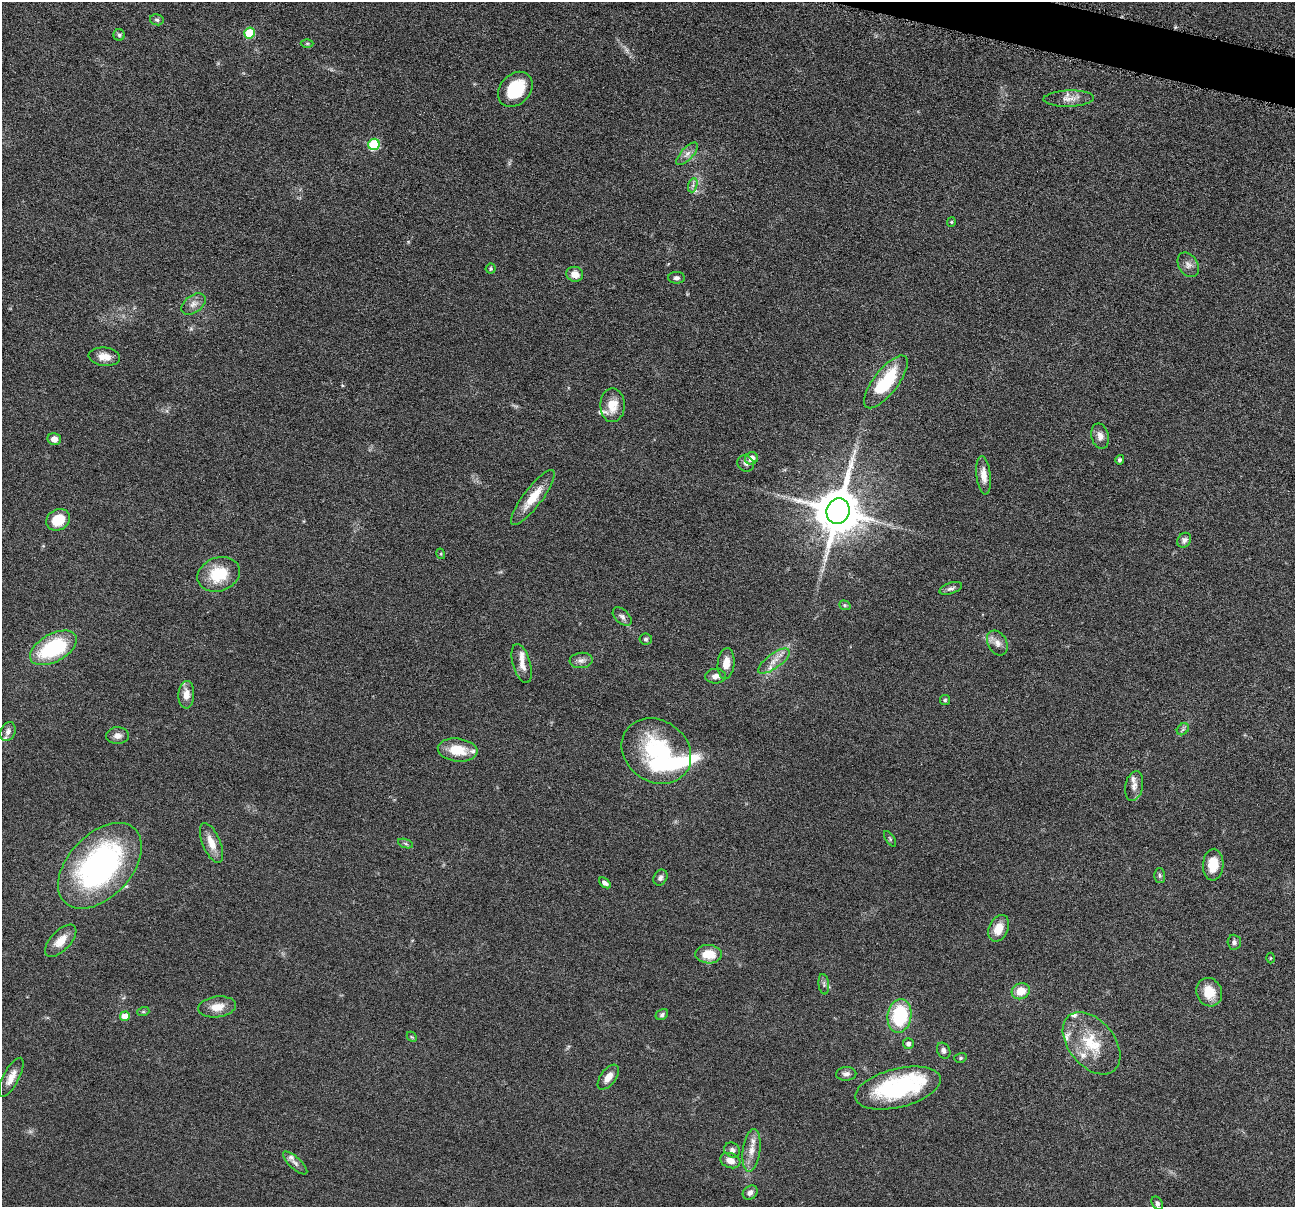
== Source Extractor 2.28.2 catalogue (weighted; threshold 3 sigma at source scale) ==
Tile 10 of 4 x 4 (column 2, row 3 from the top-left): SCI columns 1299-2591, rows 1457-2661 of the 5183 x 5197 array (HDU 1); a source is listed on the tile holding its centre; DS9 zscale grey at full resolution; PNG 1297 x 1209 px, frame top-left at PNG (2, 2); each listed source drawn as its Kron ellipse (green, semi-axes under 4 px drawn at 4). Shown black and unused: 1% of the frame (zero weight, under 4 of 8 exposures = <1% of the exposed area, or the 3 px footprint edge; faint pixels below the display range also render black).
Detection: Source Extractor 2.28.2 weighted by HDU 2 'WHT'; one run over the whole footprint, this tile lists its part. Background 0.0365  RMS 0.0036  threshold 0.0148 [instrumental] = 3 sigma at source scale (4.09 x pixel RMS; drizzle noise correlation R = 1.36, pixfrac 0.8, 0.05/0.05 arcsec/px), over >= 5 px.
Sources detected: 97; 1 inside a brighter object's white glare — neither listed nor drawn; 11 inside a brighter listed object's ellipse — not listed separately; the other 85 listed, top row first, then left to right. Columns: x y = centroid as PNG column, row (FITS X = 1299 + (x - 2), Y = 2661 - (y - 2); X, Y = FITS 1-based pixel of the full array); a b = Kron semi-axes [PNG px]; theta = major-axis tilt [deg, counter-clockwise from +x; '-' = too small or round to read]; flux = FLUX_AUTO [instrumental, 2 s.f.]
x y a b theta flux
157 20 7 5 -12 0.76
250 33 5 5 - 16
119 35 5 5 - 0.64
307 44 6 4 0 0.43
515 89 19 15 47 16
1069 99 25 8 2 3.2
374 144 6 5 - 28
687 154 14 6 47 1.8
693 185 7 4 72 0.81
951 222 5 4 - 0.36
1188 265 13 9 -56 2
491 269 5 5 - 0.55
575 274 8 7 - 3.3
677 278 8 5 -1 1
193 304 14 8 36 2.2
104 357 16 9 -6 3.7
886 382 32 12 52 19
612 405 17 12 -90 5.3
1100 436 13 8 -77 2.2
54 439 7 6 - 2.3
751 458 6 6 - 2.5
1120 460 5 4 - 0.81
746 463 8 7 - 1.2
984 475 19 7 -84 3.3
533 497 33 9 53 7.7
838 511 13 11 73 1600
58 520 12 10 31 7.9
1184 540 8 6 54 1.2
441 554 5 3 - 0.34
219 574 22 16 21 12
951 588 11 5 19 1
845 605 6 4 -21 0.53
622 617 11 6 -43 1.2
646 639 6 5 - 0.61
997 643 13 9 -61 2.3
53 648 25 14 29 29
581 660 11 7 5 1.6
774 661 19 7 36 3.4
522 663 20 9 -74 3.1
726 663 15 8 84 3.9
715 676 10 7 0 1.9
186 695 14 8 88 3.3
945 700 5 5 - 0.51
1183 729 7 5 45 0.71
8 731 10 7 64 1.5
117 736 11 8 2 1.8
458 750 20 11 -7 7.8
656 751 37 30 -35 31
1134 786 15 9 79 2.1
890 839 9 3 -57 0.52
211 843 21 9 -68 4.4
406 844 8 3 -19 0.58
1213 865 16 10 86 6.8
100 866 51 31 47 84
1160 875 7 5 -87 0.66
660 878 8 6 59 1.1
605 883 7 4 -42 1.5
999 928 14 9 64 4.7
61 941 20 10 46 4.5
1234 942 7 6 - 1
709 954 13 9 -2 6.6
1270 958 5 3 - 0.31
824 984 10 5 -82 0.9
1021 991 9 8 - 5
1209 992 14 12 -62 6.3
217 1007 19 10 8 4.5
143 1012 6 4 18 0.42
662 1015 7 5 35 0.79
125 1016 5 5 - 4.9
899 1016 17 12 81 22
412 1037 6 4 -44 0.41
1092 1043 36 23 -50 14
908 1044 5 5 - 1.2
944 1051 8 6 -62 1
960 1058 6 5 - 0.56
846 1074 10 7 3 1.4
11 1077 22 8 62 3.4
608 1077 14 7 53 3
898 1088 44 19 14 39
732 1150 8 7 - 1.3
751 1150 21 8 82 3.7
730 1161 10 7 -19 3
295 1163 16 6 -43 1.5
750 1193 8 6 40 1.5
1157 1203 7 5 -57 0.74